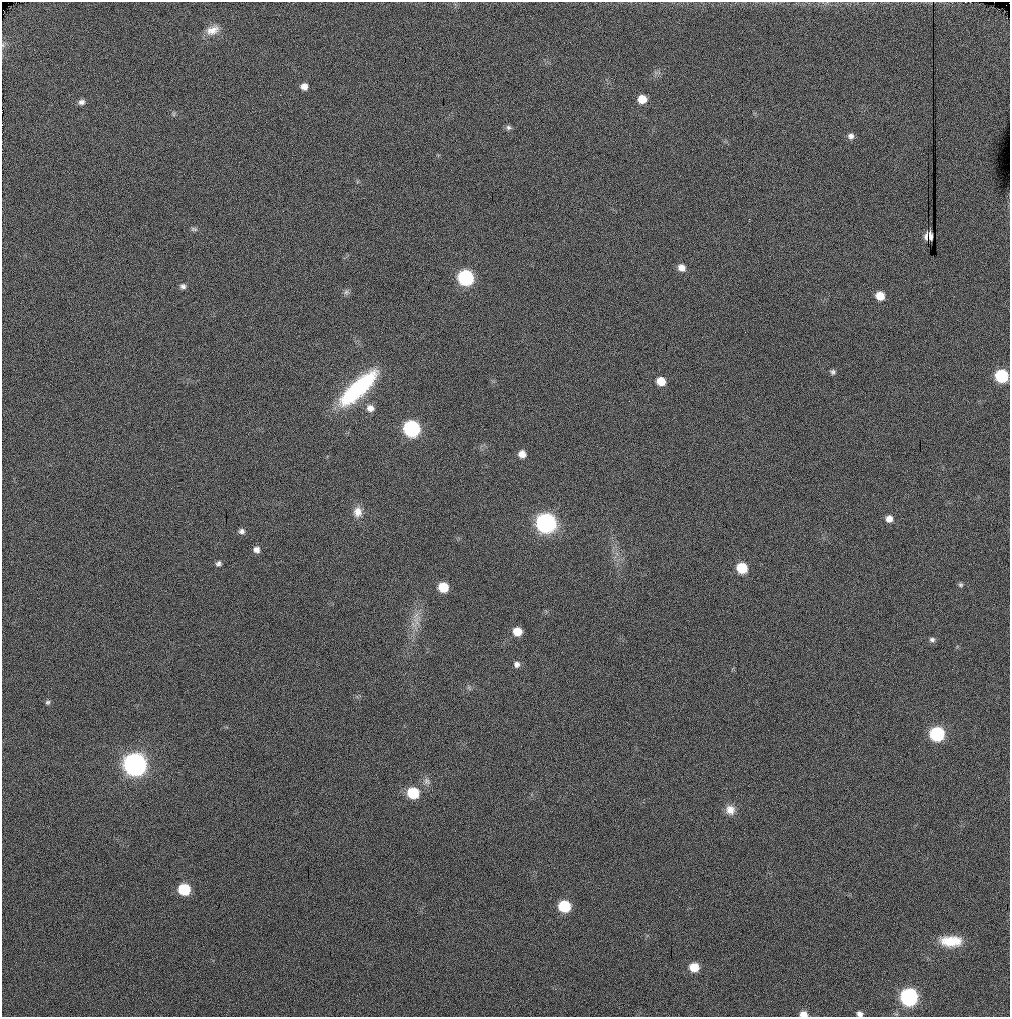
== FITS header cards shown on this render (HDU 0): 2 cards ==
NAXIS1  =                 1008
NAXIS2  =                 1015

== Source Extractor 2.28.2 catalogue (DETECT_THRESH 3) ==
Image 1008 x 1015 px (HDU 0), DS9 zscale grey, 1 PNG px = 1 image px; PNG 1012 x 1019 px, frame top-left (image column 1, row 1015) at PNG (2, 2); no overlay
Background 134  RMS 15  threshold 44.5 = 3 sigma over >= 5 px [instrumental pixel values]
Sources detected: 48; all 48 listed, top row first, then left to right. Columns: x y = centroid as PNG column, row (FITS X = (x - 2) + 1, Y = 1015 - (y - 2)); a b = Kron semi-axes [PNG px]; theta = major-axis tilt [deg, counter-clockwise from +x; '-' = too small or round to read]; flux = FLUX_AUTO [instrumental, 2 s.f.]
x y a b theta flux
212 30 18 11 21 12000
304 87 7 7 - 7100
642 99 7 7 - 17000
81 102 8 6 14 3900
174 114 7 4 89 1500
508 127 7 6 - 2700
851 136 8 7 - 4200
194 229 9 5 -8 2200
926 236 9 4 83 3100
930 236 7 4 -79 3800
682 268 8 7 - 7500
466 278 9 8 - 180000
183 286 8 6 -15 3100
346 292 8 6 4 2900
880 296 8 7 - 16000
833 372 6 6 - 2500
1002 376 8 8 - 85000
661 381 8 7 - 15000
358 388 47 14 43 110000
370 408 9 8 - 6600
412 429 9 8 - 210000
522 454 8 7 - 7600
358 512 14 11 88 9900
889 519 7 7 - 7300
546 523 10 9 - 400000
242 531 7 7 - 3300
256 549 8 7 - 4900
218 563 7 5 29 2800
742 568 8 7 - 35000
960 585 6 6 - 2000
443 587 8 7 - 26000
416 621 14 5 -74 5900
517 632 8 7 - 15000
932 640 8 7 - 3000
517 664 7 7 - 4100
48 702 6 5 - 2000
937 734 8 8 - 140000
135 764 10 9 - 850000
427 781 10 9 - 4800
413 793 9 8 - 44000
730 810 13 11 -59 9500
184 889 8 7 - 55000
564 906 8 7 - 57000
951 941 25 12 0 27000
694 967 7 7 - 21000
909 997 9 8 - 290000
803 1014 7 6 - 8000
860 1014 6 5 - 3700
At the frame edge (FLAGS 8, measured only in part): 2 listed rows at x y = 803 1014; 860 1014